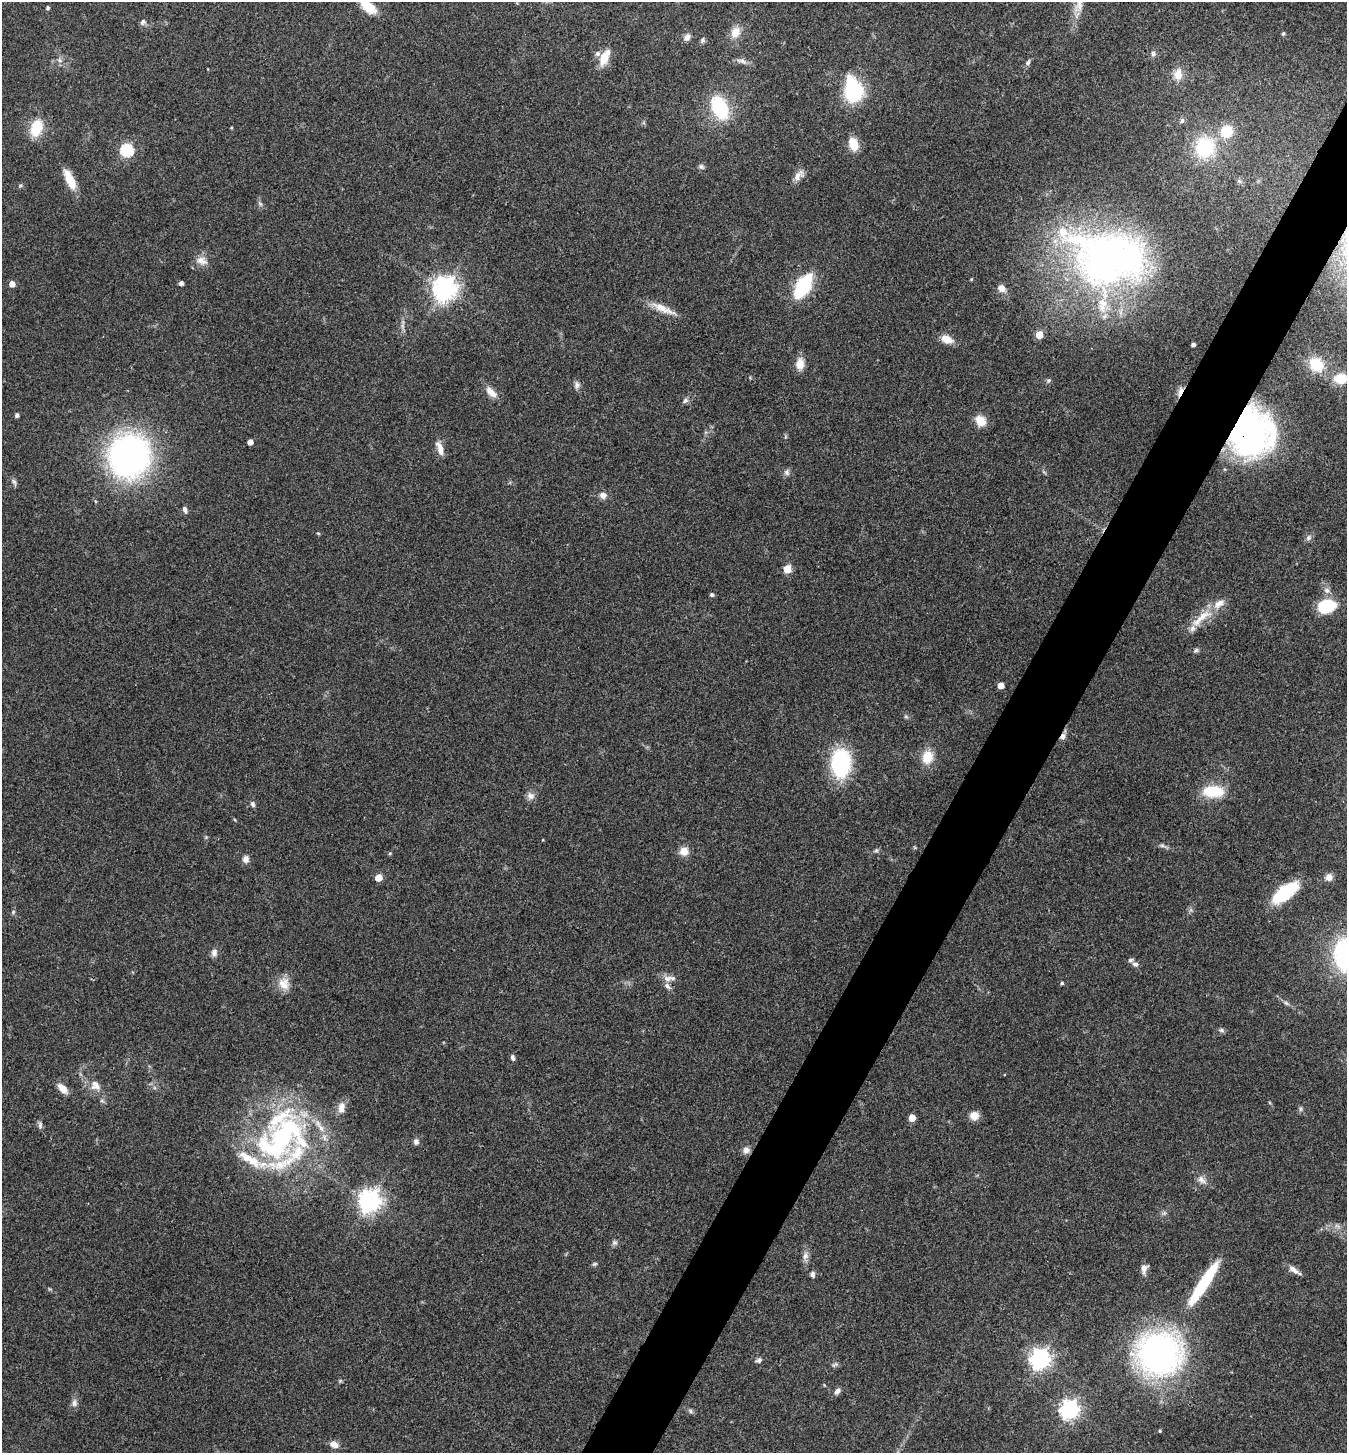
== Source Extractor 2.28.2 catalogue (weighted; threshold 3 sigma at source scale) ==
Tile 10 of 4 x 4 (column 2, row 3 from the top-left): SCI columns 1496-2840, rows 1458-2908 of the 5820 x 5813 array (HDU 1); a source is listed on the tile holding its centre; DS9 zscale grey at full resolution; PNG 1349 x 1455 px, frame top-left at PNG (2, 2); no overlay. Shown black and unused: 5% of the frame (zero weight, under 3 of 4 exposures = <1% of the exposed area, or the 3 px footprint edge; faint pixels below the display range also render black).
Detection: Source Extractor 2.28.2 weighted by HDU 2 'WHT'; one run over the whole footprint, this tile lists its part. Background 0.0707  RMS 0.0055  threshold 0.0246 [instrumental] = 3 sigma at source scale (4.5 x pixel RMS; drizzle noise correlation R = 1.50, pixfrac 1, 0.05/0.05 arcsec/px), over >= 5 px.
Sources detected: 142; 1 too faint to see at this stretch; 2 inside a brighter object's white glare — not listed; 15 inside a brighter listed object's ellipse — not listed separately; the other 124 listed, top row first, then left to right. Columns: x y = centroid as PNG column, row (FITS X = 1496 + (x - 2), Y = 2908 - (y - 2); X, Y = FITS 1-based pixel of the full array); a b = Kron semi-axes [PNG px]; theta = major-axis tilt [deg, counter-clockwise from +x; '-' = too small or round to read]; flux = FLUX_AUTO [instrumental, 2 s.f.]
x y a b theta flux
1079 4 25 10 76 7.4
368 7 20 9 -40 13
48 8 4 4 - 0.97
143 22 8 6 64 1.5
735 32 15 11 60 6.4
1283 33 4 4 - 0.96
687 37 9 7 60 2.3
703 40 7 6 - 1.2
1153 54 7 7 - 1.6
604 58 20 9 64 10
60 60 7 4 -45 1.3
742 61 13 6 -24 2.4
1028 62 7 5 56 1.5
1178 74 17 12 82 6.6
854 92 17 15 47 40
720 108 18 11 -66 45
1182 121 8 6 73 1.3
36 128 19 13 73 14
231 128 3 3 - 0.54
1227 131 10 10 - 18
853 144 12 8 -74 11
1205 147 22 21 - 34
127 150 6 6 - 69
701 167 8 6 -49 1.3
797 177 15 10 44 3.8
1239 181 6 5 - 1.1
71 182 19 12 -66 8.6
20 185 6 4 1 0.74
260 204 8 5 -54 1.3
1120 258 91 64 -36 190
202 261 16 10 -25 4.5
971 279 5 3 - 0.47
181 283 4 4 - 2.1
12 284 5 5 - 4.5
803 286 17 9 59 56
1001 288 12 9 -39 3.5
444 289 8 8 - 510
663 309 34 8 -25 7.6
402 326 7 4 72 1.3
1039 335 5 5 - 13
947 339 12 8 -26 7
1193 344 4 3 - 1.7
800 364 13 10 83 6.2
1316 364 18 15 -44 14
1341 378 13 10 3 11
1048 380 7 5 44 1.1
577 385 9 7 89 2
1180 391 14 5 69 2.9
491 392 18 8 -45 5.1
685 401 8 6 39 1.5
17 415 5 4 - 1.2
980 421 11 9 -47 8.6
1247 432 41 36 -75 170
250 442 4 4 - 4.1
440 448 19 7 -72 4.7
129 456 34 32 71 200
787 472 9 7 86 1.8
14 482 10 5 -65 1.4
603 495 10 9 - 2.8
185 509 9 5 -69 1.7
318 533 6 3 -19 0.53
1308 538 8 7 - 1.7
787 569 5 5 - 15
1327 590 8 7 - 2.1
712 595 4 4 - 1.3
1327 606 21 16 14 18
1201 618 40 10 41 12
1196 650 6 5 - 1.1
1000 685 5 4 - 6.7
906 717 6 4 -19 0.8
1063 736 8 6 56 2.3
927 757 17 13 76 9.7
841 763 21 15 89 62
1213 791 21 11 -1 20
530 796 11 9 -33 2.9
253 804 7 5 -65 1.6
206 837 5 5 - 0.64
1162 846 9 4 -8 1.3
876 850 6 5 - 0.94
684 851 10 9 - 5.9
390 853 4 4 - 0.68
245 859 8 7 - 3
1329 877 8 8 - 2.9
378 878 5 5 - 10
1285 892 20 10 36 46
13 912 6 4 47 0.76
214 953 11 8 83 2.5
1345 955 22 14 -83 100
1135 964 8 6 -15 1.7
669 978 20 7 3 3.7
1062 983 4 3 - 1
284 984 17 14 -67 6.9
667 986 11 5 -56 2.1
1286 1003 7 4 -44 1.2
1221 1030 7 5 -31 1.3
513 1058 7 5 -75 1.5
95 1085 14 12 -62 5.7
62 1088 13 7 -44 5.5
102 1101 6 4 -18 0.89
1300 1109 7 4 89 1
974 1116 11 10 - 4.5
912 1118 5 5 - 9.7
40 1125 11 5 -86 1.6
282 1138 71 44 36 120
416 1142 7 7 - 1.8
746 1150 9 8 - 2.7
1201 1180 13 8 -46 3.3
369 1201 8 7 - 410
614 1243 8 7 - 1.4
805 1256 12 7 74 2.7
595 1264 7 5 19 0.88
1144 1268 12 7 80 3.1
1293 1270 16 7 -36 3.4
812 1274 7 6 - 1.6
1207 1278 48 10 55 34
1159 1353 38 35 -3 190
1040 1359 7 7 - 320
759 1360 8 6 38 1.4
837 1391 9 6 51 1.9
74 1403 11 7 -90 2.4
1069 1410 7 7 - 270
691 1411 6 4 -89 0.9
1160 1431 4 4 - 0.57
334 1444 11 7 -25 4.1
Overlapping masked pixels (flux is a lower limit): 3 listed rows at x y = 1180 391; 1247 432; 1063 736
Isophote crosses this tile's border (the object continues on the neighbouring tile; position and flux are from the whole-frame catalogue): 4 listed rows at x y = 1079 4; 368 7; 1341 378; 1345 955